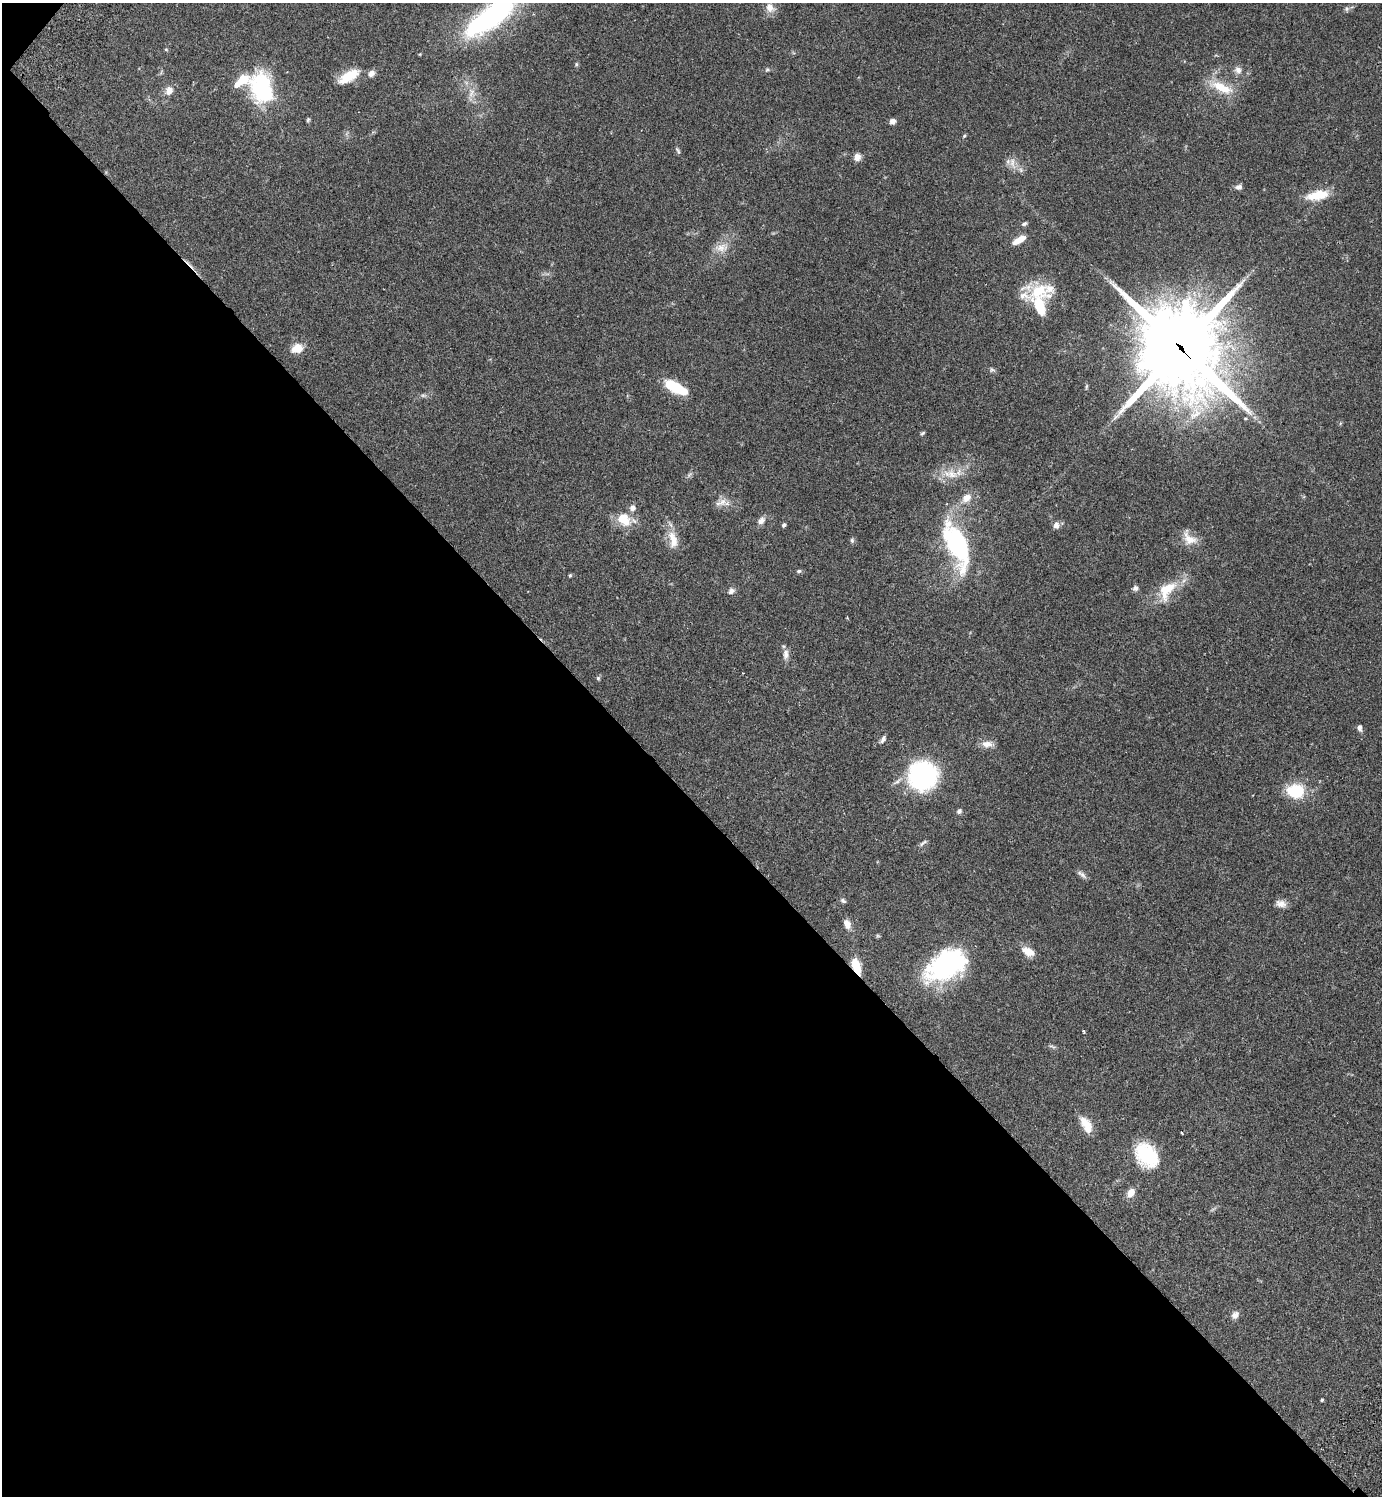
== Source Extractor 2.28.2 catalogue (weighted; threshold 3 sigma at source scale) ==
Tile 9 of 4 x 4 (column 1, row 3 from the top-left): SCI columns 345-1724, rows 1537-3030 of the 6070 x 6063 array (HDU 1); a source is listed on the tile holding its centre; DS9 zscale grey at full resolution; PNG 1384 x 1498 px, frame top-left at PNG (2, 3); no overlay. Shown black and unused: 47% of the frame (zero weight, under 2 of 3 exposures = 3% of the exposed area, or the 3 px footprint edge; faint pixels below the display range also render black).
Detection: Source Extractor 2.28.2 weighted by HDU 2 'WHT'; one run over the whole footprint, this tile lists its part. Background 0.074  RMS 0.0053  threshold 0.0237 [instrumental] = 3 sigma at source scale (4.5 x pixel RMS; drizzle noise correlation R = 1.50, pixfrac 1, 0.05/0.05 arcsec/px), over >= 5 px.
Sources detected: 81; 1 inside a brighter object's white glare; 1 cosmic-ray / hot-pixel residue — not listed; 8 inside a brighter listed object's ellipse — not listed separately; the other 71 listed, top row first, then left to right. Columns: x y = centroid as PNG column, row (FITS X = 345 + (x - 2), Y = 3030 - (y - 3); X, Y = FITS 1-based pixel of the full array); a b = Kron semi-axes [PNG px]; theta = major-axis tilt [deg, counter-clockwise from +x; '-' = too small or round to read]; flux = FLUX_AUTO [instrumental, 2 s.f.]
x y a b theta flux
770 8 14 11 -50 4.7
1347 9 7 6 - 1.1
490 17 63 22 36 87
166 49 6 4 -1 0.51
576 64 6 4 70 0.8
767 70 6 6 - 0.92
1238 70 10 8 -62 2.8
371 74 9 7 46 2.4
347 77 22 12 38 11
1222 88 34 12 -23 13
263 89 30 20 -72 57
169 90 10 8 64 4.1
471 93 16 8 79 4.3
308 120 6 4 72 0.81
893 121 7 6 - 2.3
964 136 6 4 46 0.65
678 150 9 4 -58 0.97
857 157 8 8 - 3.3
1012 163 17 8 -81 4.1
1238 187 9 6 7 1.8
1318 195 26 10 12 13
1024 224 7 5 31 1.1
1019 240 15 6 31 6.5
722 248 19 12 10 6
1038 291 37 21 -14 19
297 348 11 9 20 7.6
1181 348 34 29 -51 5300
992 370 8 6 -5 1.1
675 387 25 9 -28 21
423 395 10 4 -1 1.3
922 433 6 4 39 0.81
952 474 19 13 -21 8.6
689 475 8 5 46 1.2
722 502 12 11 - 4.2
624 520 19 15 -43 11
761 521 11 7 47 2.8
784 525 5 4 - 0.94
1056 525 9 7 82 2.4
1189 538 22 13 -46 6.7
673 540 26 12 -78 8.2
852 540 7 5 -89 0.99
958 541 73 30 -73 70
799 571 7 5 15 0.88
570 575 4 4 - 0.76
1135 588 7 7 - 1.5
1167 590 33 18 54 15
731 591 10 8 40 2
786 654 15 7 -90 3.1
598 678 6 5 - 0.84
1359 728 8 5 -75 1.9
883 739 10 6 65 1.7
987 744 15 8 0 4.1
923 776 20 19 - 99
1296 791 16 13 -3 22
959 811 7 6 - 1.3
923 843 13 5 36 1.4
1082 874 15 5 -37 1.9
843 901 8 5 -34 1.2
1281 904 14 9 -12 3.4
847 924 11 7 -69 3.9
1028 952 17 9 -29 5.4
946 965 46 26 31 72
856 966 16 8 -68 11
1083 1031 3 3 - 0.74
1052 1046 11 2 -18 0.85
1086 1125 22 10 -60 7.6
1182 1133 3 3 - 1.1
1147 1155 29 20 -49 29
1131 1193 10 7 56 5.1
1235 1315 10 8 59 2.6
1322 1400 4 3 - 0.57
Overlapping masked pixels (flux is a lower limit): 2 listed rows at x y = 1181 348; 856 966
Isophote crosses this tile's border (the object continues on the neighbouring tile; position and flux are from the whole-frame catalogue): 1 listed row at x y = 490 17